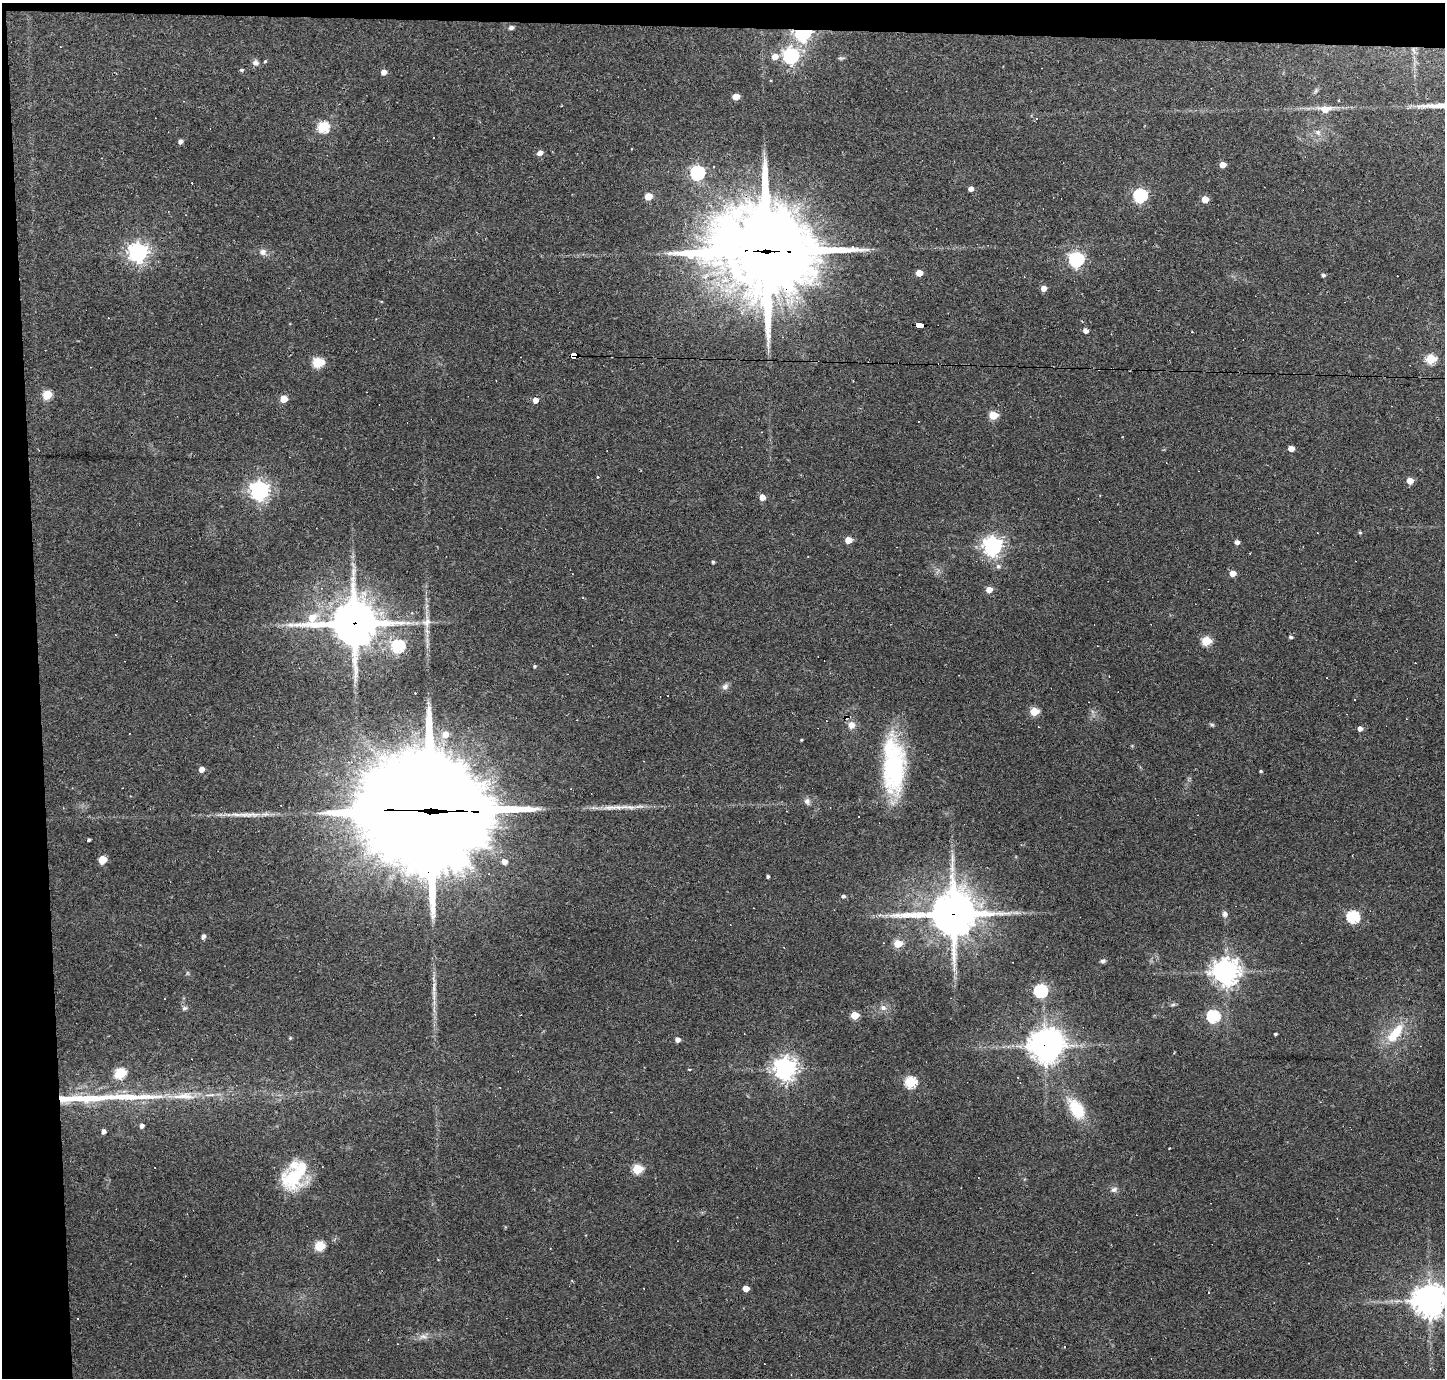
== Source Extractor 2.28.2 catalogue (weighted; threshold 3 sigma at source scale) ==
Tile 1 of 3 x 3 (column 1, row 1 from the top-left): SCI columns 1-1443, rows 2842-4217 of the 4328 x 4305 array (HDU 1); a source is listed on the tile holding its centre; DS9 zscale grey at full resolution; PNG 1447 x 1380 px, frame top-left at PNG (2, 3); no overlay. Shown black and unused: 4% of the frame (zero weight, under 2 of 3 exposures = <1% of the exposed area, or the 3 px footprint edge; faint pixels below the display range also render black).
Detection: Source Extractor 2.28.2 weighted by HDU 2 'WHT'; one run over the whole footprint, this tile lists its part. Background 0.085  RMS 0.0059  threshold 0.0266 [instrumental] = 3 sigma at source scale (4.5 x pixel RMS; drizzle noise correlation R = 1.50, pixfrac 1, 0.05/0.05 arcsec/px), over >= 5 px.
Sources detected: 144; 1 too faint to see at this stretch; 3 inside a brighter object's white glare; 24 cosmic-ray / hot-pixel residue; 2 long thin detections or spike segments (spike, bleed or trail) — not listed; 3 inside a brighter listed object's ellipse — not listed separately; the other 111 listed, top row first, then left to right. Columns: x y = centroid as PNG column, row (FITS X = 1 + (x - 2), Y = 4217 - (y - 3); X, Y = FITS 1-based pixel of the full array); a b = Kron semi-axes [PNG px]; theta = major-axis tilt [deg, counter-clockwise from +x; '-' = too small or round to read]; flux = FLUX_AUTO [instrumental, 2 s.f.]
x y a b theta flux
511 27 5 4 - 2.2
803 32 6 5 - 250
775 56 6 6 - 5.6
791 56 7 6 - 170
841 58 9 4 -2 0.97
265 61 4 3 - 0.66
255 63 7 7 - 2.3
241 70 5 4 - 0.96
384 72 5 4 - 4.2
736 97 5 4 - 9.1
1325 109 7 5 3 10
323 127 6 6 - 48
1318 132 9 8 - 2.9
180 141 4 4 - 1.9
540 153 5 5 - 3.9
1222 165 5 4 - 7
697 173 6 6 - 110
971 189 4 4 - 3.3
1140 195 6 6 - 95
648 196 5 5 - 12
1205 199 5 5 - 11
766 251 38 30 -7 7700
138 252 7 7 - 330
263 252 9 7 -30 3.1
1076 259 6 6 - 160
919 273 5 4 - 7.1
1323 275 4 4 - 1.5
1043 288 5 4 - 5
920 325 8 4 -2 55
1086 331 4 4 - 3.7
574 355 6 4 -8 100
1431 359 5 5 - 40
318 362 6 5 - 41
47 395 5 5 - 28
284 399 5 5 - 10
535 400 5 5 - 4.2
993 415 5 5 - 22
1291 449 5 4 - 6
1410 481 5 4 - 8.3
259 491 7 7 - 320
762 497 5 5 - 5.5
1360 532 4 4 - 0.71
848 540 5 4 - 9.1
1237 542 4 4 - 3.1
993 546 7 7 - 320
713 562 3 3 - 0.98
998 566 6 6 - 1.8
1233 573 5 4 - 6.9
989 590 5 5 - 6.3
427 622 13 10 58 4.2
354 623 18 15 -2 2400
1291 637 5 4 - 1.2
1206 641 5 5 - 30
398 646 6 6 - 70
534 666 4 4 - 0.92
725 686 9 7 43 2.3
1034 711 5 5 - 24
1212 724 8 4 -9 0.93
851 725 10 9 - 4.2
1360 729 5 4 - 3.1
445 734 7 7 - 5.7
801 740 3 2 - 0.54
893 765 60 23 87 75
201 769 5 4 - 4.2
1261 771 4 3 - 0.74
807 801 9 7 -59 2.3
611 807 25 6 3 6.1
428 810 61 34 -3 21000
243 814 18 5 -4 4.5
89 840 3 3 - 0.99
102 860 5 5 - 17
504 862 5 5 - 4.5
768 877 3 3 - 1.2
843 896 5 4 - 1.3
953 914 16 14 1 2300
1225 914 8 7 - 2
1353 917 6 6 - 75
203 936 5 4 - 2.1
898 944 5 5 - 17
1103 961 6 5 - 1.5
1226 972 9 8 - 610
434 987 19 5 87 4.1
1041 991 6 6 - 84
1173 1005 7 4 2 0.94
184 1008 7 5 2 1.4
883 1008 10 8 -16 2.9
855 1015 5 5 - 19
1213 1016 6 6 - 79
1395 1033 32 12 51 18
1275 1034 3 3 - 0.87
290 1038 5 4 - 0.63
677 1039 5 4 - 3
1045 1046 11 9 -53 760
785 1068 7 7 - 450
120 1073 6 5 - 44
910 1082 6 5 - 55
184 1096 36 10 -1 15
84 1098 55 8 2 30
1076 1109 22 12 -56 25
142 1126 5 5 - 2.1
104 1131 4 4 - 2.3
637 1169 5 5 - 36
293 1177 31 27 60 33
1114 1189 9 7 31 2.1
505 1227 4 3 - 0.44
319 1246 6 5 - 34
572 1281 5 3 - 0.48
746 1289 5 4 - 7
1429 1301 10 10 - 950
77 1319 3 2 - 0.59
423 1336 12 6 -1 3
Overlapping masked pixels (flux is a lower limit): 8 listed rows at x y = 803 32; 766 251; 920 325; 574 355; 354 623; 428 810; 953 914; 1045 1046
Isophote crosses this tile's border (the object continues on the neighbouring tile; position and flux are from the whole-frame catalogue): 1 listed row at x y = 1429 1301